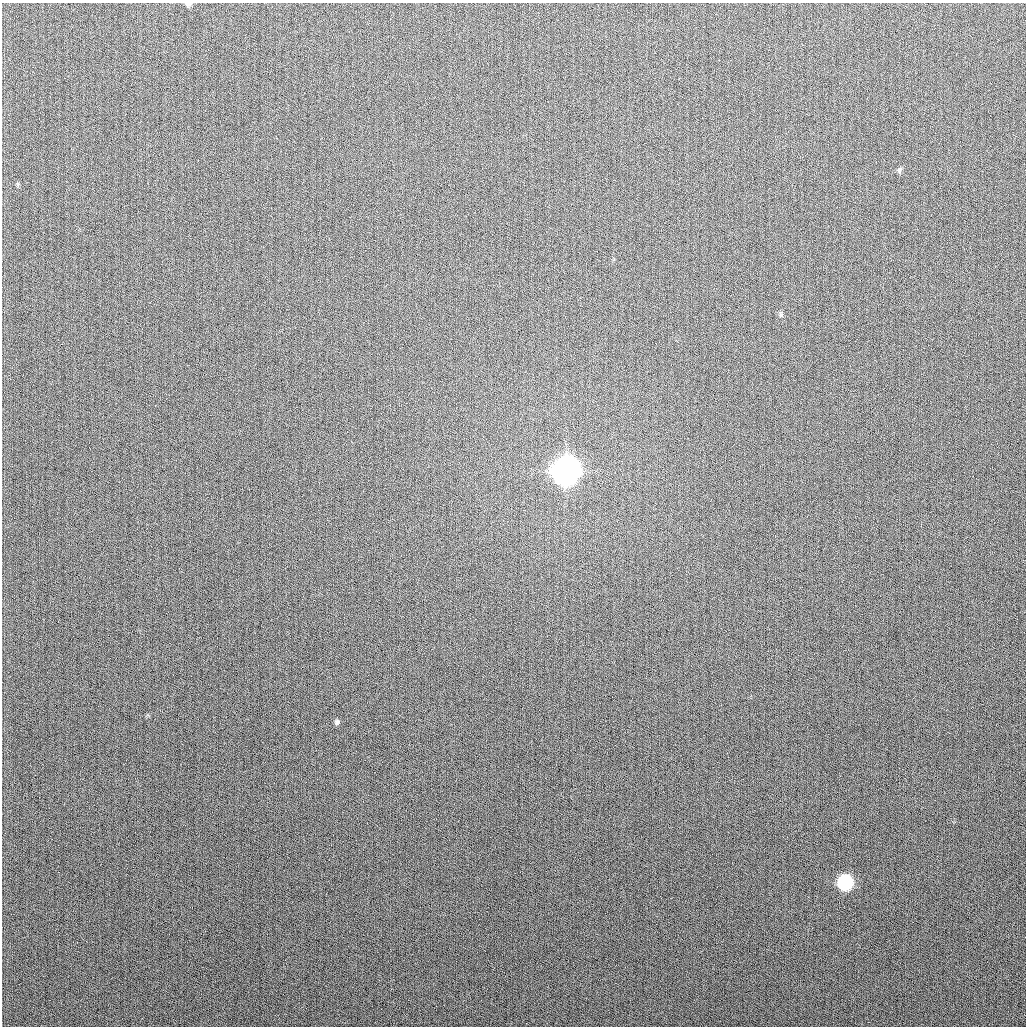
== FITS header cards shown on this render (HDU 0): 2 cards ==
NAXIS1  =                 1024
NAXIS2  =                 1024

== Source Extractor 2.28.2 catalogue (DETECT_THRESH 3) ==
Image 1024 x 1024 px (HDU 0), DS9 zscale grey, 1 PNG px = 1 image px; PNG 1028 x 1028 px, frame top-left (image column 1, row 1024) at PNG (2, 3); no overlay
Background 265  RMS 10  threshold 31.4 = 3 sigma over >= 5 px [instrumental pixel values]
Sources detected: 6; all 6 listed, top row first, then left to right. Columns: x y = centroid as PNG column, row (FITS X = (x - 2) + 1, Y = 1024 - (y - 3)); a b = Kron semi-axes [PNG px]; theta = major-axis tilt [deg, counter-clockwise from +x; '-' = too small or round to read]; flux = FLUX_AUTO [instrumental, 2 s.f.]
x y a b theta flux
188 4 7 4 6 2.0e+03
899 170 8 6 71 1.7e+03
781 314 7 5 73 1.3e+03
565 471 11 10 - 1.1e+06
337 722 7 5 74 1.7e+03
845 883 9 8 - 7.6e+04
At the frame edge (FLAGS 8, measured only in part): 1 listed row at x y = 188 4